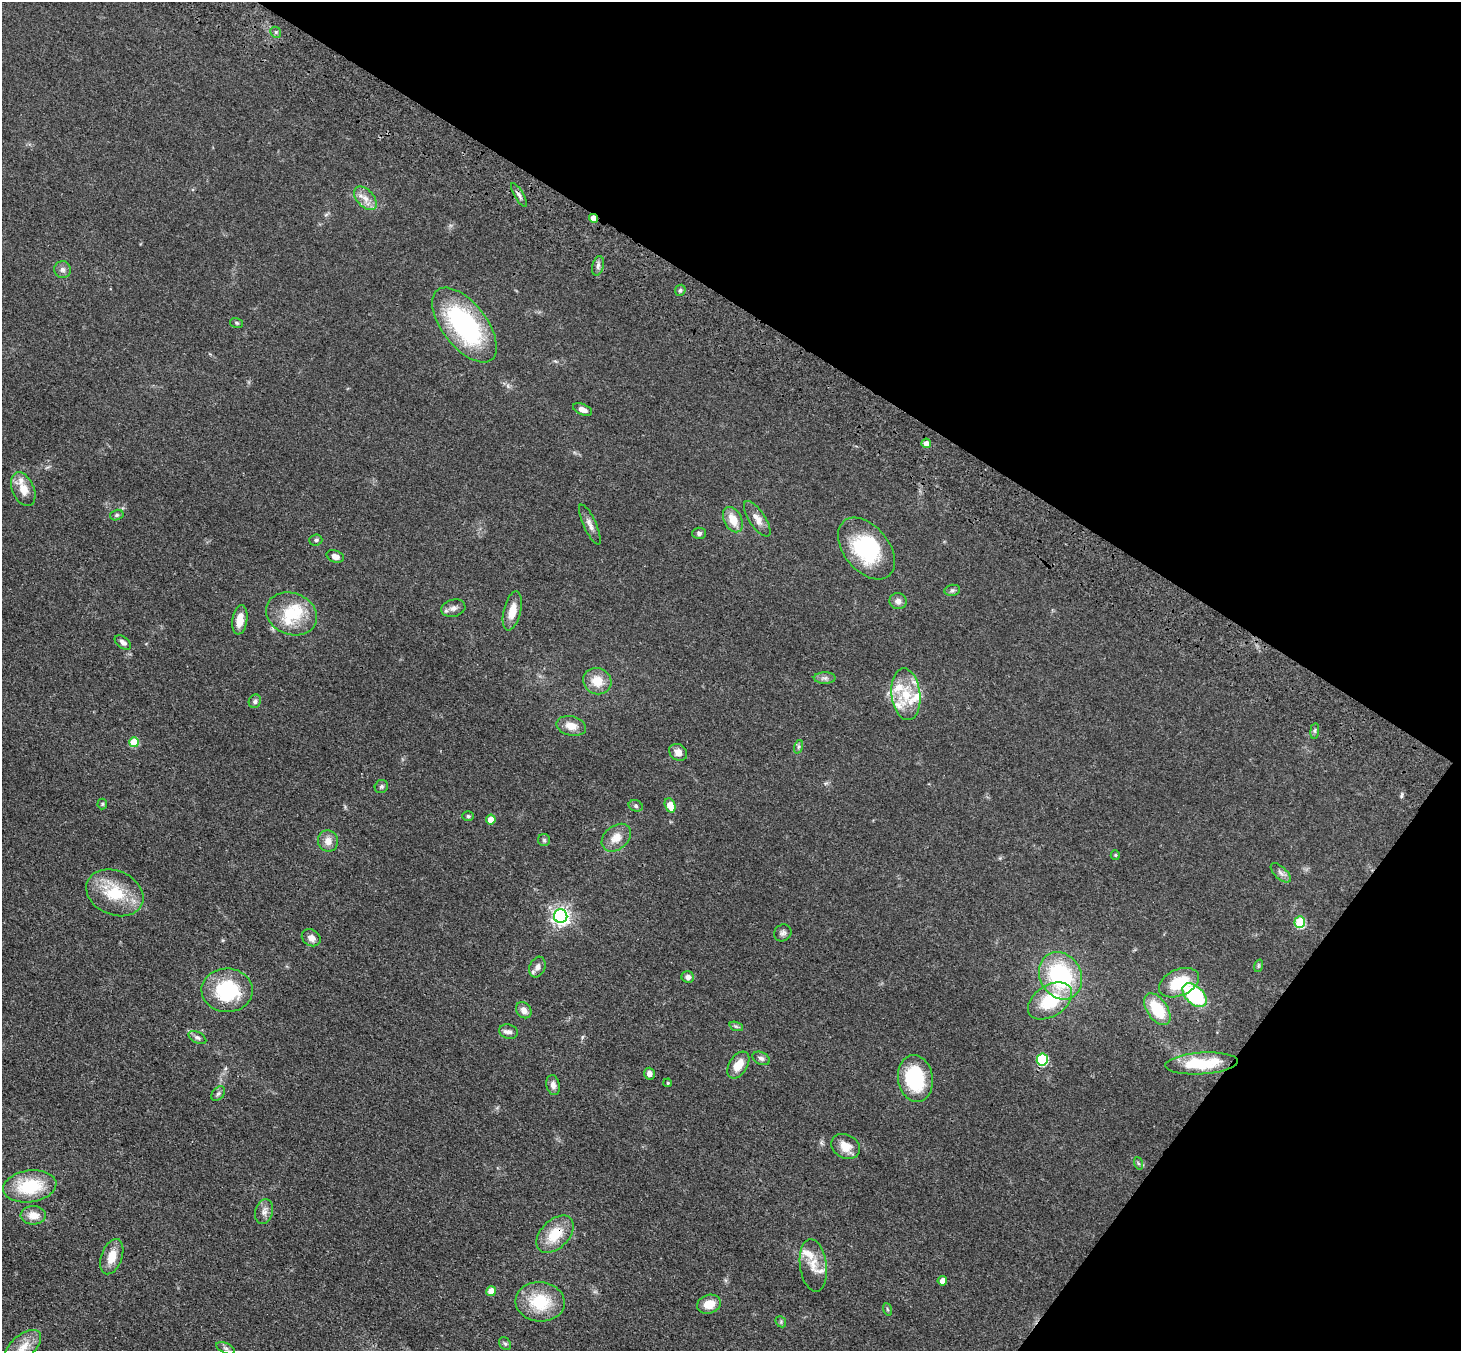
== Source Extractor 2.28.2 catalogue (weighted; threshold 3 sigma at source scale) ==
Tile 8 of 4 x 4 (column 4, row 2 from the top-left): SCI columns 4455-5913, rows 2950-4298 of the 5990 x 6038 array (HDU 1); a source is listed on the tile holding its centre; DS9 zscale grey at full resolution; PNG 1463 x 1353 px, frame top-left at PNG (2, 2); each listed source drawn as its Kron ellipse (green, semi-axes under 4 px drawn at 4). Shown black and unused: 30% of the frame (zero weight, under 3 of 4 exposures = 6% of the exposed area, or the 3 px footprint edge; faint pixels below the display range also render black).
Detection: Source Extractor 2.28.2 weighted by HDU 2 'WHT'; one run over the whole footprint, this tile lists its part. Background 0.0389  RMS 0.0045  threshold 0.0204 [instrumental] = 3 sigma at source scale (4.5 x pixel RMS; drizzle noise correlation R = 1.50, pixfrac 1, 0.05/0.05 arcsec/px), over >= 5 px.
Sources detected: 102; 2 inside a brighter object's white glare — neither listed nor drawn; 9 inside a brighter listed object's ellipse — not listed separately; the other 91 listed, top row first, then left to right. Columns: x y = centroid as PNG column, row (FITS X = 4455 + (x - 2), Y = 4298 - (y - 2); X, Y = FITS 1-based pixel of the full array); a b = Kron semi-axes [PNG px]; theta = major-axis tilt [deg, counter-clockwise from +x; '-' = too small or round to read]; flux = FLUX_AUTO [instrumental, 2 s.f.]
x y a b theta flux
276 32 6 5 - 0.86
519 195 13 4 -59 1.4
365 198 14 8 -48 4
593 218 4 4 - 6
598 266 10 5 75 1.4
63 270 8 8 - 1.7
680 290 6 5 - 0.74
237 323 6 5 - 0.69
464 325 44 22 -52 67
583 409 10 5 -23 2.6
926 443 5 4 - 3.1
23 489 18 11 -67 6.2
117 515 7 5 16 0.82
757 519 21 8 -57 3.8
733 520 13 9 -63 7.1
590 524 21 6 -65 2.6
699 533 6 5 - 1.1
316 540 6 5 - 0.86
866 548 35 22 -50 36
335 556 9 6 -21 2.2
952 590 8 5 7 1.1
898 601 8 8 - 2.4
453 608 12 8 15 2.3
512 611 20 8 76 6.1
291 614 26 20 -21 17
240 620 15 7 81 5.7
123 642 9 5 -38 1.8
825 678 11 5 0 1.6
597 681 14 13 - 7.5
906 694 26 14 -84 12
255 701 7 6 - 1.2
571 726 15 9 -13 4.9
1315 731 8 4 82 0.79
134 742 5 5 - 15
798 747 7 4 71 0.85
678 752 9 8 - 3.1
381 787 7 6 - 0.99
102 804 5 5 - 0.59
670 805 7 5 -72 6.9
636 806 7 5 -17 0.93
468 816 6 5 - 0.7
491 819 5 5 - 4.7
616 838 16 11 42 5.6
544 840 6 6 - 0.78
328 841 10 10 - 3.6
1115 855 5 4 - 0.51
1281 873 12 6 -43 1.8
115 893 30 22 -23 19
561 916 7 6 - 170
1300 922 6 5 - 26
783 933 9 8 - 1.4
311 938 10 8 -31 2.8
1258 966 6 4 72 0.62
537 967 10 7 69 2.3
1060 976 24 20 -61 46
688 977 6 5 - 1.7
1179 983 21 13 24 16
227 990 26 22 -2 30
1195 995 14 9 -44 38
1050 1001 24 15 33 20
1157 1009 18 10 -56 18
524 1010 9 7 -48 2.6
736 1026 7 4 -19 0.8
509 1032 9 7 -17 1.7
197 1037 9 5 -28 1.2
761 1058 9 6 -25 1.4
1042 1060 6 5 - 35
1201 1063 36 11 4 21
738 1065 15 9 56 6.3
649 1074 6 5 - 2.1
915 1078 23 17 -81 30
668 1083 4 3 - 0.56
553 1085 10 6 -78 2.3
218 1093 8 5 48 1
845 1146 15 12 -27 5.5
1138 1163 6 4 -71 0.68
30 1186 27 16 8 22
264 1212 12 9 75 2.5
33 1215 12 9 -2 5.2
555 1234 22 14 45 12
112 1257 18 10 70 6.6
813 1265 26 13 -82 7.2
942 1281 5 4 - 3.1
491 1291 5 5 - 6.7
540 1302 25 19 -6 19
709 1304 12 9 19 6.5
887 1309 6 4 -71 0.58
781 1322 6 4 -49 0.67
505 1344 7 5 -52 0.86
23 1347 21 11 41 7.5
226 1348 10 5 -26 1.3
Overlapping masked pixels (flux is a lower limit): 2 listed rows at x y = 593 218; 555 1234